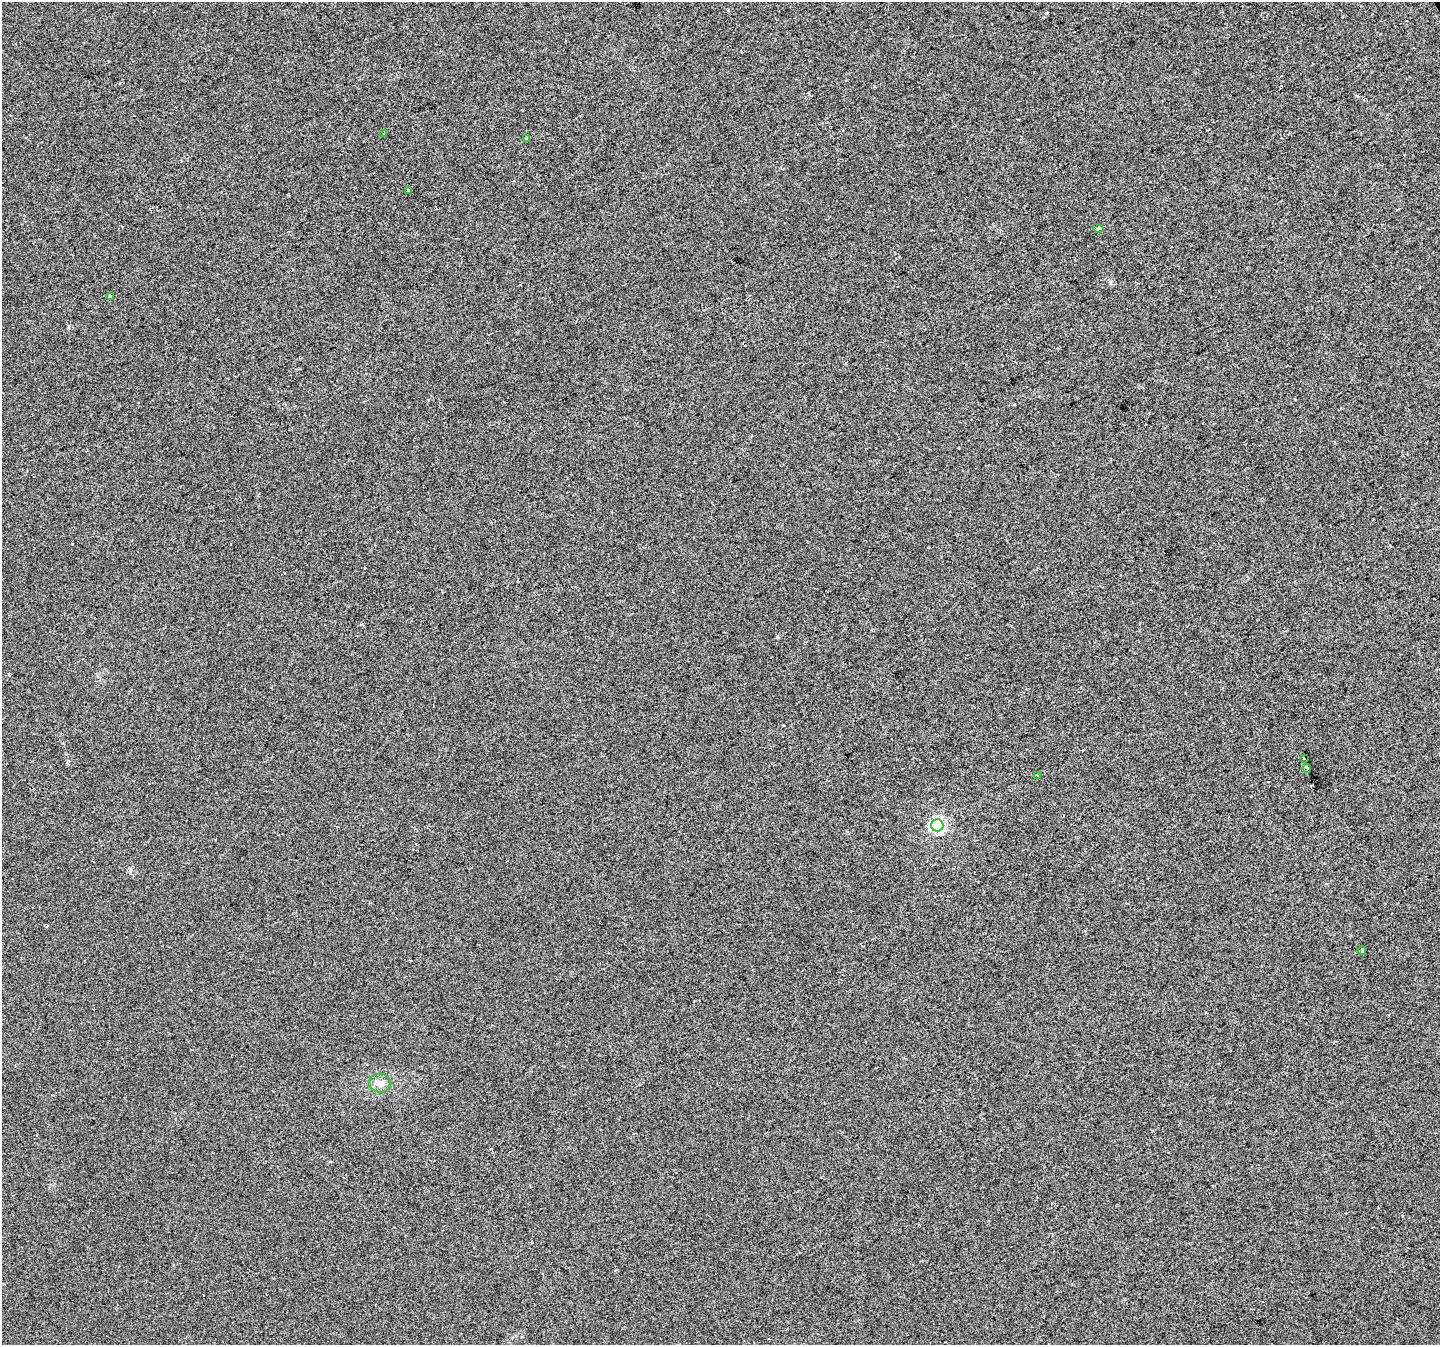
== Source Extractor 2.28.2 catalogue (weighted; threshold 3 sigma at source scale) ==
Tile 10 of 4 x 4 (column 2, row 3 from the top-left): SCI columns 1439-2876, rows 1444-2786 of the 5753 x 5632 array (HDU 1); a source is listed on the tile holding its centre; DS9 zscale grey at full resolution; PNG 1442 x 1347 px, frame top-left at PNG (2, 2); each listed source drawn as its Kron ellipse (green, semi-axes under 4 px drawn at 4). Shown black and unused: <1% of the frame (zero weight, under 2 of 3 exposures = <1% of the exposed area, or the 3 px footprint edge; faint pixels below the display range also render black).
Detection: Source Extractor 2.28.2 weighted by HDU 2 'WHT'; one run over the whole footprint, this tile lists its part. Background 0.0138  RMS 0.0048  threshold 0.0217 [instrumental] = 3 sigma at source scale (4.5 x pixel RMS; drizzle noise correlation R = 1.50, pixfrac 1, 0.0396/0.0396 arcsec/px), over >= 5 px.
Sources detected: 13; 2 cosmic-ray / hot-pixel residue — neither listed nor drawn; the other 11 listed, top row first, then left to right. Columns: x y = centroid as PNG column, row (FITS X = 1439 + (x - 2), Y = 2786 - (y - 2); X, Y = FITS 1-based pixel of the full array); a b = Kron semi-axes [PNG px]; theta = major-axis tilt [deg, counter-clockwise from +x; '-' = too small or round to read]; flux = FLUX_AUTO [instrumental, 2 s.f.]
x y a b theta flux
384 133 3 3 - 3.7
527 139 4 3 - 0.92
408 190 3 3 - 1.7
1098 228 5 3 - 0.56
110 296 4 3 - 1.9
1304 758 3 2 - 0.96
1307 768 4 3 - 2.3
1037 776 3 3 - 4.4
937 825 6 6 - 110
1362 951 4 3 - 0.95
380 1083 11 9 -6 3.2
Unlisted compact peaks at least as high as the median listed source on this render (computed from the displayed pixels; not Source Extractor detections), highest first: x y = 130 872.